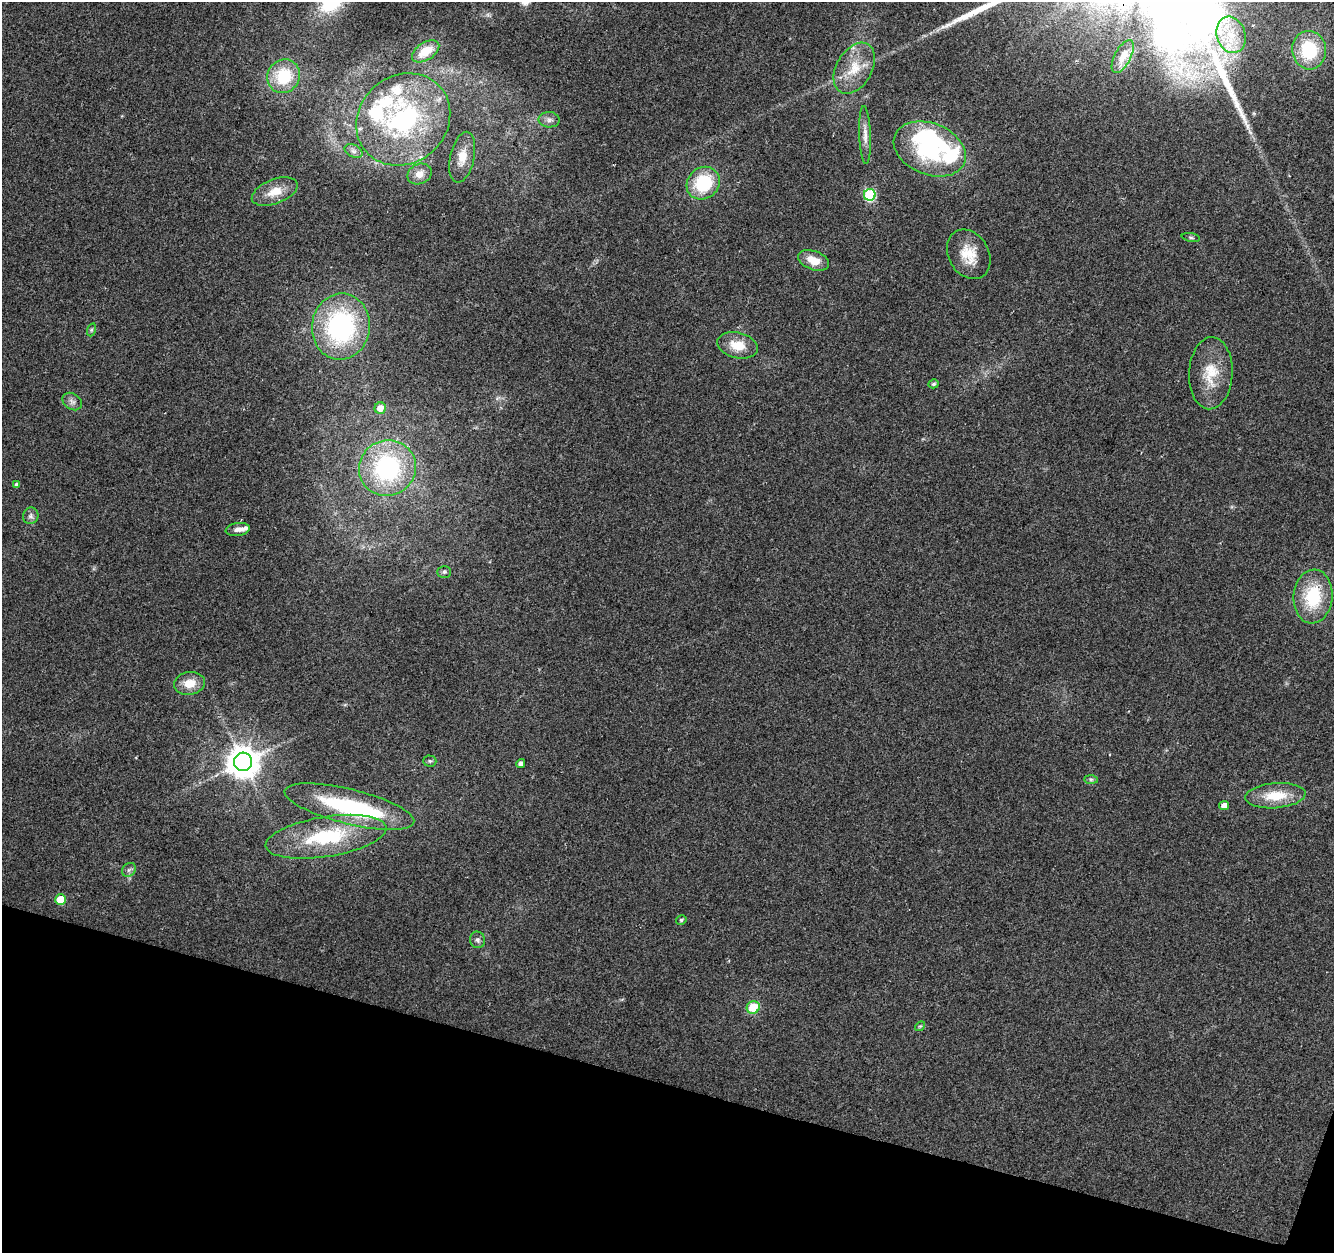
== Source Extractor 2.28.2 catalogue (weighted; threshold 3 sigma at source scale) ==
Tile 15 of 4 x 4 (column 3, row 4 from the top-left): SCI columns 2674-4005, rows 281-1531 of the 5338 x 5499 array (HDU 1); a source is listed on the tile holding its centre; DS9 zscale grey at full resolution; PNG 1336 x 1255 px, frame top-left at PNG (2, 2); each listed source drawn as its Kron ellipse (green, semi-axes under 4 px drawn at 4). Shown black and unused: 14% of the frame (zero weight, under 2 of 3 exposures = <1% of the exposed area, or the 3 px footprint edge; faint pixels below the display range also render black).
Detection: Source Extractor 2.28.2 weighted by HDU 2 'WHT'; one run over the whole footprint, this tile lists its part. Background 0.0384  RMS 0.0071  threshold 0.0319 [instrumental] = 3 sigma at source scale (4.5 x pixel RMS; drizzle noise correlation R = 1.50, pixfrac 1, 0.0396/0.0396 arcsec/px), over >= 5 px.
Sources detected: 59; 5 inside a brighter object's white glare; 1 long thin detection or spike segment (spike, bleed or trail) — neither listed nor drawn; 6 inside a brighter listed object's ellipse — not listed separately; the other 47 listed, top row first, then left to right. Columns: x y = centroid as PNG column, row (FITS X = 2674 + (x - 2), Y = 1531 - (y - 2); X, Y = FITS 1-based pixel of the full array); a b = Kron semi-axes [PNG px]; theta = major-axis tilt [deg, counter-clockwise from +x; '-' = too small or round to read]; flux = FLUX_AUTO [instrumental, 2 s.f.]
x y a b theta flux
1231 35 18 14 -73 16
1309 50 19 17 -83 38
426 51 15 8 33 13
1123 56 18 8 62 6.6
854 68 27 18 59 19
284 76 17 16 - 30
403 119 49 43 41 110
549 120 10 7 -4 3.1
865 135 29 6 -88 5.8
930 149 37 25 -22 70
354 151 9 6 -27 2.6
462 157 26 12 78 11
419 174 12 10 24 6.4
703 183 17 15 43 39
275 192 24 12 21 12
870 195 6 6 - 75
1191 237 9 4 -11 1.2
969 254 26 20 -59 17
814 260 16 9 -20 11
341 327 33 29 82 110
91 330 7 4 71 1.2
738 345 21 12 -13 14
1211 373 36 22 87 22
934 384 5 4 - 1.4
72 401 10 8 -34 3.1
380 408 6 5 - 6.5
387 468 29 27 32 88
16 485 4 4 - 2.1
31 516 8 7 - 2.3
238 529 12 6 8 3.5
444 572 7 5 0 1.5
1313 596 27 19 85 37
189 683 15 11 8 11
430 761 6 5 - 1.3
243 762 9 9 - 1300
521 763 4 4 - 3.2
1091 779 7 4 -1 1.4
1275 796 30 12 5 20
1224 806 5 4 - 6.3
349 807 66 17 -14 80
326 837 61 20 9 57
129 870 7 6 - 2
60 900 5 5 - 24
681 920 5 5 - 1.3
478 940 8 7 - 2.2
753 1007 7 6 - 19
920 1026 5 4 - 0.81